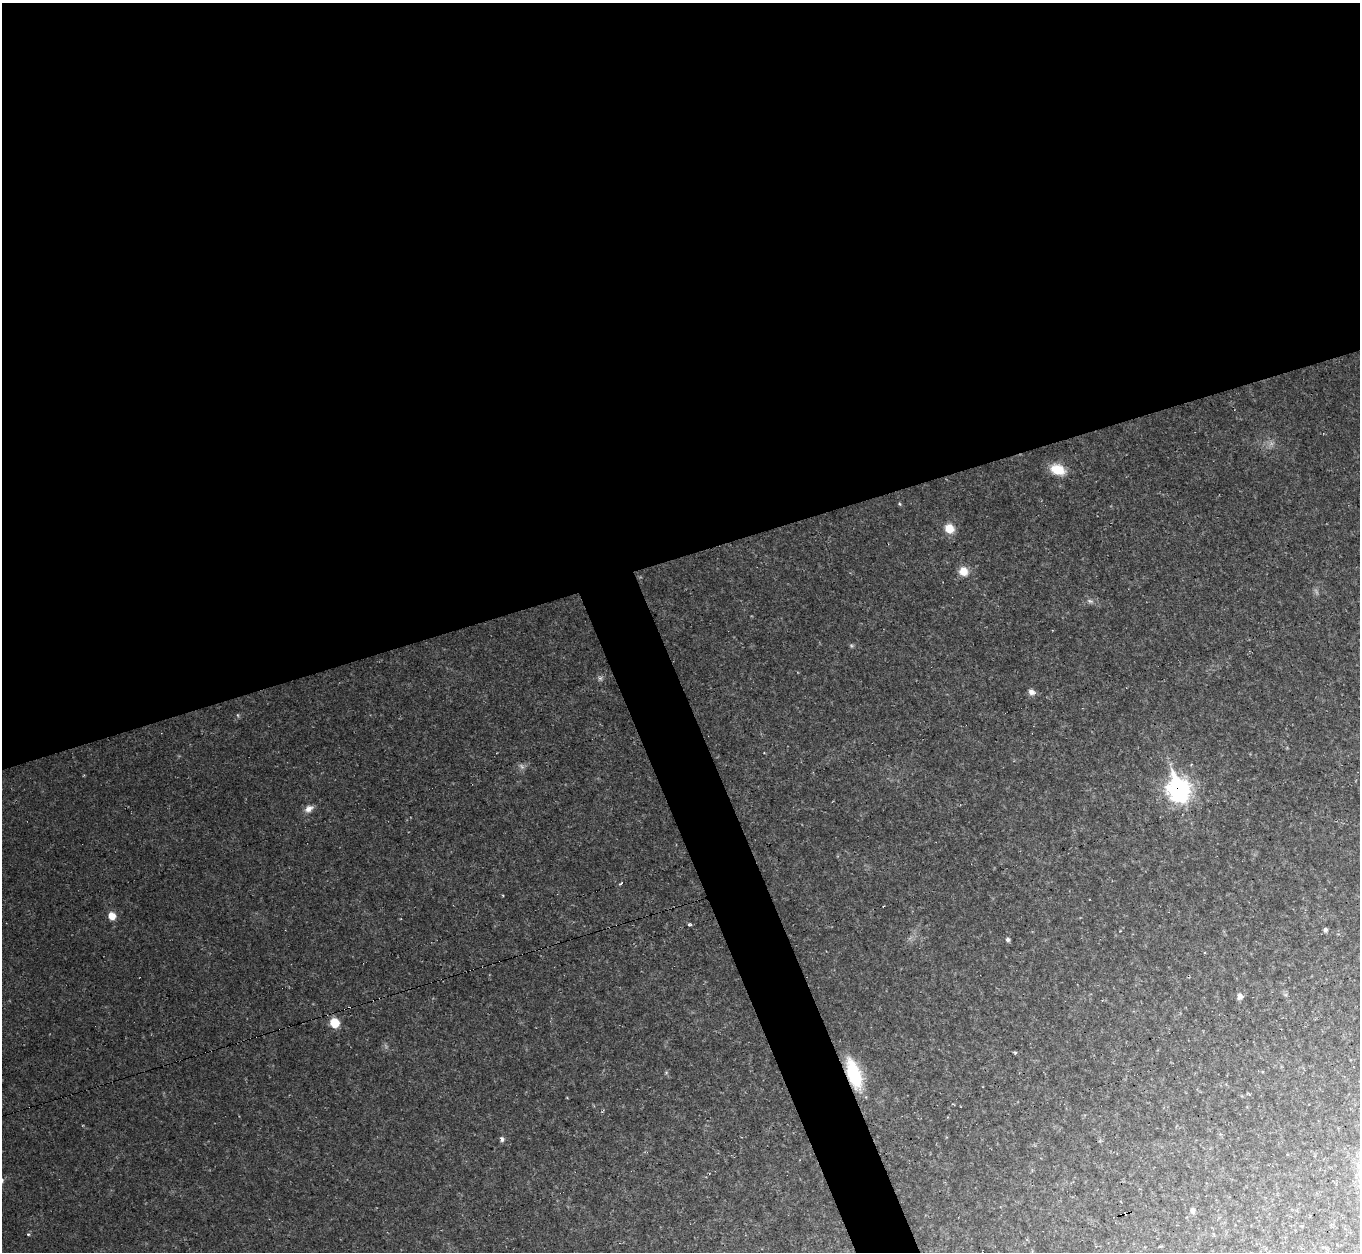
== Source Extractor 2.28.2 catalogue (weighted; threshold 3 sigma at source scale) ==
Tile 2 of 4 x 4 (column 2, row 1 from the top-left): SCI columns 1359-2716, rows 3897-5146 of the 5433 x 5419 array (HDU 1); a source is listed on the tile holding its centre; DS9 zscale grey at full resolution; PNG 1362 x 1254 px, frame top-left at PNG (2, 3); no overlay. Shown black and unused: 47% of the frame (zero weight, under 2 of 3 exposures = <1% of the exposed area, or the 3 px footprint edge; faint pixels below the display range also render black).
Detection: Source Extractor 2.28.2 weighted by HDU 2 'WHT'; one run over the whole footprint, this tile lists its part. Background 0.0461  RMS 0.0073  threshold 0.0328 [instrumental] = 3 sigma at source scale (4.5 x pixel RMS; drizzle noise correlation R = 1.50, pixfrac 1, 0.05/0.05 arcsec/px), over >= 5 px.
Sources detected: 30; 4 too faint to see at this stretch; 3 cosmic-ray / hot-pixel residue — not listed; the other 23 listed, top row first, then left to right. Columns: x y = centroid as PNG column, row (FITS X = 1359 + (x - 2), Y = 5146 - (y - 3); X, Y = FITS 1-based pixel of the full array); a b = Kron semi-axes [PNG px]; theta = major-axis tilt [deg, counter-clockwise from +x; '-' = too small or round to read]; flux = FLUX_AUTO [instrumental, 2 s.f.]
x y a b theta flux
1058 469 16 11 -21 17
900 504 5 3 - 0.78
949 528 10 9 - 11
963 571 9 9 - 11
1090 601 10 6 -15 2.5
600 678 7 6 - 1.8
1031 692 8 7 - 3.7
238 715 6 4 -88 0.95
1179 789 11 9 -70 410
309 809 11 8 32 4.7
621 883 4 3 - 0.99
112 916 8 7 - 8.2
690 925 3 3 - 4.8
1325 930 5 5 - 1.8
1008 939 5 5 - 2
1240 996 7 7 - 3.7
335 1023 8 7 - 17
1015 1052 3 3 - 1
666 1073 5 5 - 0.98
854 1074 37 15 -71 42
502 1139 7 5 -73 1.9
1193 1210 7 6 - 2.8
28 1234 5 3 - 0.77
Overlapping masked pixels (flux is a lower limit): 2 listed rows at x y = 1179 789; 854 1074